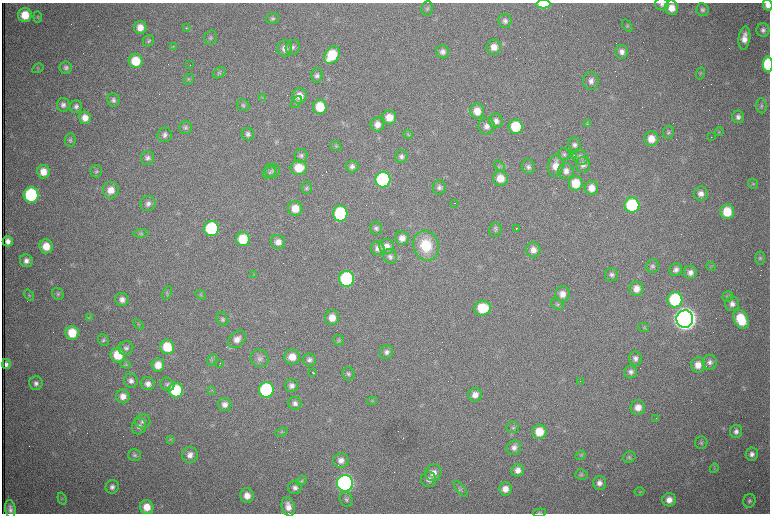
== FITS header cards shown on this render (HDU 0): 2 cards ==
NAXIS1  =                 1536 /fastest changing axis
NAXIS2  =                 1023 /next to fastest changing axis

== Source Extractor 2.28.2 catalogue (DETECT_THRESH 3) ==
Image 1536 x 1023 px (HDU 0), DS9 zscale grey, zoomed out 1/2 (1 PNG px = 2 x 2 image px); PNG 772 x 516 px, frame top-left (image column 1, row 1022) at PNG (2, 3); each listed source drawn as its Kron ellipse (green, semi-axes under 4 px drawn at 4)
Background 982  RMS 15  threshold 45.4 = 3 sigma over >= 5 px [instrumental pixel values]
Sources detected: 281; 67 cannot appear on this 1/2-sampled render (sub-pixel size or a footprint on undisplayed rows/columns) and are neither listed nor drawn; the other 214 listed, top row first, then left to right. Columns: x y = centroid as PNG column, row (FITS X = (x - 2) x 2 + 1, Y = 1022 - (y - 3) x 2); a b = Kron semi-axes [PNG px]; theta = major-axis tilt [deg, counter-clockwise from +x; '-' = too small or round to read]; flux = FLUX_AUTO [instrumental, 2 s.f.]
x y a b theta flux
543 4 7 4 -1 1.1e+05
662 4 7 6 - 1.1e+04
768 5 5 4 - 2.0e+04
427 8 7 6 - 7.4e+03
671 8 7 6 - 3.4e+04
702 10 6 6 - 9.0e+03
25 15 7 7 - 6.7e+04
38 17 6 4 -85 4.4e+03
273 18 6 5 - 6.7e+03
505 21 7 6 - 1.2e+04
627 26 7 3 -58 3.6e+03
140 27 6 6 - 3.2e+04
186 28 3 2 - 5.9e+03
763 30 7 6 - 1.1e+04
211 38 7 6 - 7.9e+03
744 38 12 5 82 3.0e+04
148 41 6 5 - 5.5e+03
173 46 4 2 - 2.4e+03
293 47 7 6 - 1.1e+04
494 47 7 7 - 2.9e+04
285 48 8 7 - 2.0e+04
442 52 7 6 - 1.3e+04
622 52 7 6 - 1.6e+04
332 55 9 7 54 1.3e+05
136 61 7 7 - 8.9e+04
768 64 8 5 -88 2.1e+05
190 65 2 1 - 9.9e+04
38 68 6 4 32 4.3e+03
66 68 6 6 - 9.8e+03
219 73 7 5 31 6.5e+03
701 73 6 4 70 5.0e+03
317 76 7 5 88 9.9e+03
188 79 6 4 44 5.2e+03
591 81 9 8 - 1.7e+04
299 96 7 7 - 3.4e+04
263 98 3 2 - 2.1e+03
113 100 6 6 - 1.0e+04
296 102 7 4 52 5.3e+03
63 105 7 6 - 1.2e+04
243 105 6 6 - 6.6e+03
761 106 7 5 -83 7.6e+03
76 107 6 6 - 1.1e+04
320 107 7 7 - 9.4e+04
477 111 7 7 - 4.3e+04
389 117 7 7 - 4.4e+04
738 117 6 6 - 1.2e+04
85 118 6 6 - 3.0e+04
496 121 7 7 - 1.8e+04
587 124 3 3 - 2.6e+03
377 125 7 7 - 2.4e+04
486 126 8 8 - 1.8e+04
186 127 6 6 - 8.1e+03
516 127 7 7 - 1.3e+05
719 131 4 3 - 2.6e+03
668 132 6 5 - 7.2e+03
248 134 6 6 - 1.0e+04
408 134 5 3 - 3.7e+03
164 135 7 7 - 1.3e+04
711 137 2 2 - 3.7e+03
651 139 7 7 - 4.5e+04
70 140 6 5 - 6.7e+03
574 145 7 6 - 1.1e+04
336 146 6 5 - 5.4e+03
564 154 6 6 - 6.5e+03
574 155 3 2 - 1.6e+03
301 156 7 6 - 9.2e+03
401 156 6 6 - 1.1e+04
580 157 8 7 - 1.2e+04
148 158 7 6 - 1.2e+04
583 165 8 7 - 1.6e+04
352 166 6 6 - 1.3e+04
499 166 6 4 -48 6.6e+03
556 166 11 8 81 3.8e+04
528 167 7 6 - 1.0e+04
299 168 8 7 - 7.2e+04
96 171 6 5 - 6.5e+03
272 171 7 7 - 8.3e+03
566 171 8 7 - 2.0e+04
43 172 7 6 - 3.7e+04
270 172 7 5 39 7.0e+03
500 178 7 7 - 4.4e+04
383 180 8 7 - 4.9e+05
576 183 7 7 - 8.5e+04
753 184 5 4 - 4.7e+03
439 187 7 6 - 1.1e+04
307 188 6 5 - 6.6e+03
591 188 7 7 - 3.5e+04
111 190 8 8 - 3.7e+04
701 194 7 7 - 2.0e+04
31 195 7 7 - 3.7e+05
148 203 7 7 - 1.5e+04
455 203 2 1 - 1.1e+03
632 205 7 7 - 2.6e+05
295 209 7 7 - 4.7e+04
727 212 7 7 - 8.4e+04
340 213 8 7 - 2.8e+05
376 228 6 6 - 9.1e+03
516 228 2 1 - 4.9e+03
211 229 7 7 - 2.9e+05
495 230 7 6 - 7.8e+03
141 233 8 4 3 6.0e+03
402 238 7 6 - 2.5e+04
243 239 7 7 - 1.1e+05
8 241 5 5 - 1.7e+04
278 242 7 7 - 2.4e+04
46 246 7 7 - 5.1e+04
387 246 7 7 - 2.4e+04
426 246 15 12 -72 1.2e+05
378 248 7 7 - 1.9e+04
533 250 7 7 - 2.5e+04
390 256 7 6 - 1.2e+04
760 258 6 5 - 6.3e+03
26 261 6 6 - 1.7e+04
653 266 7 6 - 8.5e+03
711 267 5 3 - 3.5e+03
676 270 6 6 - 1.4e+04
690 272 6 6 - 1.7e+04
254 275 3 3 - 3.3e+03
611 275 6 6 - 1.0e+04
347 279 8 7 - 4.5e+05
636 289 7 7 - 3.0e+04
167 293 7 3 60 5.4e+03
58 294 6 5 - 6.5e+03
562 294 8 7 - 2.7e+04
29 295 6 4 -52 4.4e+03
201 295 5 3 - 4.1e+03
728 297 5 5 - 5.6e+03
122 299 6 6 - 1.8e+04
675 300 7 7 - 2.8e+05
558 304 7 5 -31 6.0e+03
732 304 7 7 - 1.7e+04
482 308 8 7 - 1.2e+05
89 317 4 2 - 2.3e+03
332 318 7 7 - 3.9e+04
222 319 7 5 -66 7.7e+03
685 319 9 8 - 4.8e+06
741 319 10 7 -66 1.1e+05
138 324 6 2 -43 3.5e+03
644 328 5 4 - 4.1e+03
72 333 7 6 - 8.4e+04
237 339 10 7 42 2.2e+04
103 340 6 5 - 6.0e+03
338 340 5 5 - 5.1e+03
167 347 7 7 - 9.4e+04
126 348 7 7 - 1.1e+04
386 352 7 6 - 1.3e+04
118 355 7 7 - 9.6e+04
292 357 7 7 - 4.1e+04
259 358 9 8 - 1.5e+04
635 359 7 6 - 1.3e+04
212 360 6 3 66 5.5e+03
309 360 6 6 - 1.2e+04
710 362 7 7 - 1.4e+04
220 363 3 1 - 4.4e+03
6 364 5 4 - 1.2e+04
126 364 5 4 - 4.4e+03
158 365 6 6 - 3.8e+04
698 365 8 7 - 3.1e+04
313 372 3 1 - 9.7e+03
631 372 6 6 - 1.1e+04
348 374 6 6 - 8.2e+03
131 381 7 7 - 1.4e+04
580 381 2 1 - 5.3e+02
36 383 7 6 - 1.2e+04
148 384 7 6 - 1.9e+04
167 384 7 6 - 8.6e+03
291 386 6 6 - 1.4e+04
176 390 7 7 - 2.0e+05
211 390 4 2 - 2.0e+03
266 390 7 7 - 3.7e+05
475 395 7 6 - 2.3e+04
123 396 7 6 - 2.5e+04
372 401 5 3 - 3.4e+03
295 403 6 6 - 1.2e+04
225 405 7 6 - 1.9e+04
638 408 7 7 - 3.1e+04
656 418 2 2 - 3.4e+03
143 421 7 7 - 1.2e+04
139 426 8 7 - 1.5e+04
513 428 6 5 - 6.3e+03
736 431 6 6 - 1.3e+04
281 432 6 4 20 4.4e+03
539 432 7 7 - 6.9e+04
170 439 3 2 - 2.2e+03
701 443 6 6 - 6.8e+03
514 448 7 7 - 1.5e+04
752 454 6 6 - 1.5e+04
135 455 6 6 - 8.2e+03
190 455 8 8 - 2.0e+04
580 455 5 3 - 3.6e+03
629 457 6 5 - 6.8e+03
341 460 7 7 - 2.1e+04
714 468 5 3 - 3.2e+03
518 470 6 6 - 2.3e+04
433 473 8 8 - 2.7e+04
581 474 6 5 - 5.7e+03
429 479 7 7 - 1.5e+04
301 481 6 4 31 4.9e+03
345 483 8 8 - 1.6e+06
599 483 7 6 - 1.8e+04
112 487 7 6 - 1.3e+04
295 488 7 6 - 1.2e+04
461 489 9 3 -52 6.2e+03
505 489 6 6 - 2.9e+04
639 492 5 4 - 4.2e+03
247 496 7 7 - 3.1e+04
62 499 6 4 -72 4.5e+03
346 499 7 6 - 9.8e+03
669 500 7 6 - 2.8e+04
749 501 7 6 - 8.7e+03
147 507 7 6 - 4.7e+04
288 507 10 6 -77 2.6e+04
10 509 9 5 -82 1.5e+04
539 513 6 4 5 4.3e+03
At the frame edge (FLAGS 8, measured only in part): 5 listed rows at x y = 543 4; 662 4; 768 5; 768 64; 539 513
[67 sub-pixel or undisplayed-footprint detections neither listed nor drawn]